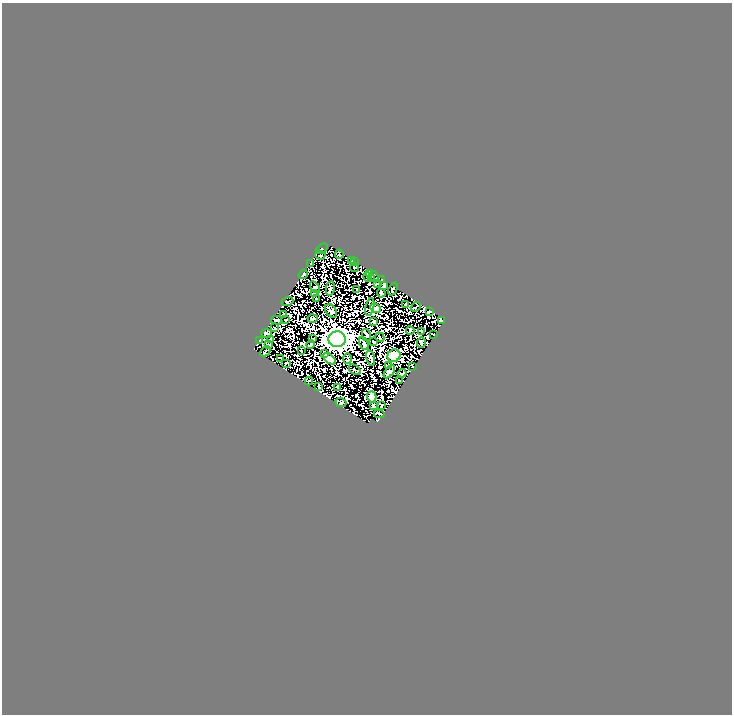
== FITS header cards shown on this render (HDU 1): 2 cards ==
NAXIS1  =                  730
NAXIS2  =                  712

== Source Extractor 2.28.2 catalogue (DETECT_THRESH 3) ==
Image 730 x 712 px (HDU 1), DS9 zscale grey, 1 PNG px = 1 image px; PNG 734 x 716 px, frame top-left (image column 1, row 712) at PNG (2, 3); each listed source drawn as its Kron ellipse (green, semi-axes under 4 px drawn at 4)
Background 0.0533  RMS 0.06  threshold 0.181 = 3 sigma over >= 5 px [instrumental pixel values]
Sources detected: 74; all 74 listed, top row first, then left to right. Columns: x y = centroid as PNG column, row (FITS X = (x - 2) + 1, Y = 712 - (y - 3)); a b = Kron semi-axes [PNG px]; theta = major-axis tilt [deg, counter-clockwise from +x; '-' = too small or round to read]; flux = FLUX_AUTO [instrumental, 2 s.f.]
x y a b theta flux
322 249 7 4 34 4.1
339 254 5 2 - 2.8
320 255 5 4 - 5.4
352 260 3 2 - 2.8
355 262 3 2 - 3.1
311 263 3 2 - 3.2
354 267 5 3 - 2.9
370 273 3 3 - 4.1
303 274 5 2 - 4.3
368 277 4 2 - 5.2
374 277 6 4 -63 4.8
371 279 3 2 - 3.3
382 280 3 2 - 2.8
378 284 3 2 - 3.8
384 286 3 2 - 3.2
315 287 7 2 -55 1.8
330 288 7 3 80 5.1
393 289 7 3 67 6.4
357 290 3 2 - 1.5
381 293 4 2 - 3
315 294 4 2 - 2.2
317 299 3 2 - 2.6
287 302 6 3 21 4
406 304 3 2 - 3.5
370 307 9 2 78 3
416 307 5 2 - 4.1
376 308 5 3 - 5.5
331 311 7 5 -57 10
429 311 4 2 - 3.2
284 314 3 2 - 2.7
313 318 5 3 - 5.2
286 319 3 2 - 3.5
277 320 5 3 - 4
442 320 4 3 - 6.7
374 322 4 2 - 2.8
275 328 3 2 - 2.2
410 331 4 2 - 4.5
421 331 3 2 - 3.2
266 333 5 3 - 7
434 334 2 2 - 2.7
366 335 6 4 -78 4.1
380 337 5 2 - 3.5
312 339 3 2 - 4.4
337 339 8 8 - 5400
260 340 4 3 - 5
270 340 3 2 - 2.7
374 342 3 2 - 2.6
421 343 5 3 - 5.2
311 344 4 3 - 5.4
364 344 7 4 -66 5.9
268 345 3 2 - 2.9
301 350 3 2 - 2.7
265 351 6 2 45 3.5
324 353 4 3 - 4.8
394 356 6 6 - 290
280 358 3 2 - 2.8
371 358 8 2 -75 4.1
329 359 7 4 -39 22
347 359 5 2 - 5.6
286 364 5 3 - 2.6
389 365 2 2 - 2.6
412 366 3 2 - 3.3
355 370 7 2 -34 4.8
389 372 7 4 53 31
402 373 4 2 - 5.9
309 381 4 2 - 3.7
399 381 3 2 - 3.8
319 386 4 2 - 4.6
338 388 3 2 - 2.7
372 397 5 4 - 190
341 403 5 3 - 8.7
373 405 4 2 - 4.6
381 406 4 2 - 3
379 414 5 3 - 2.8